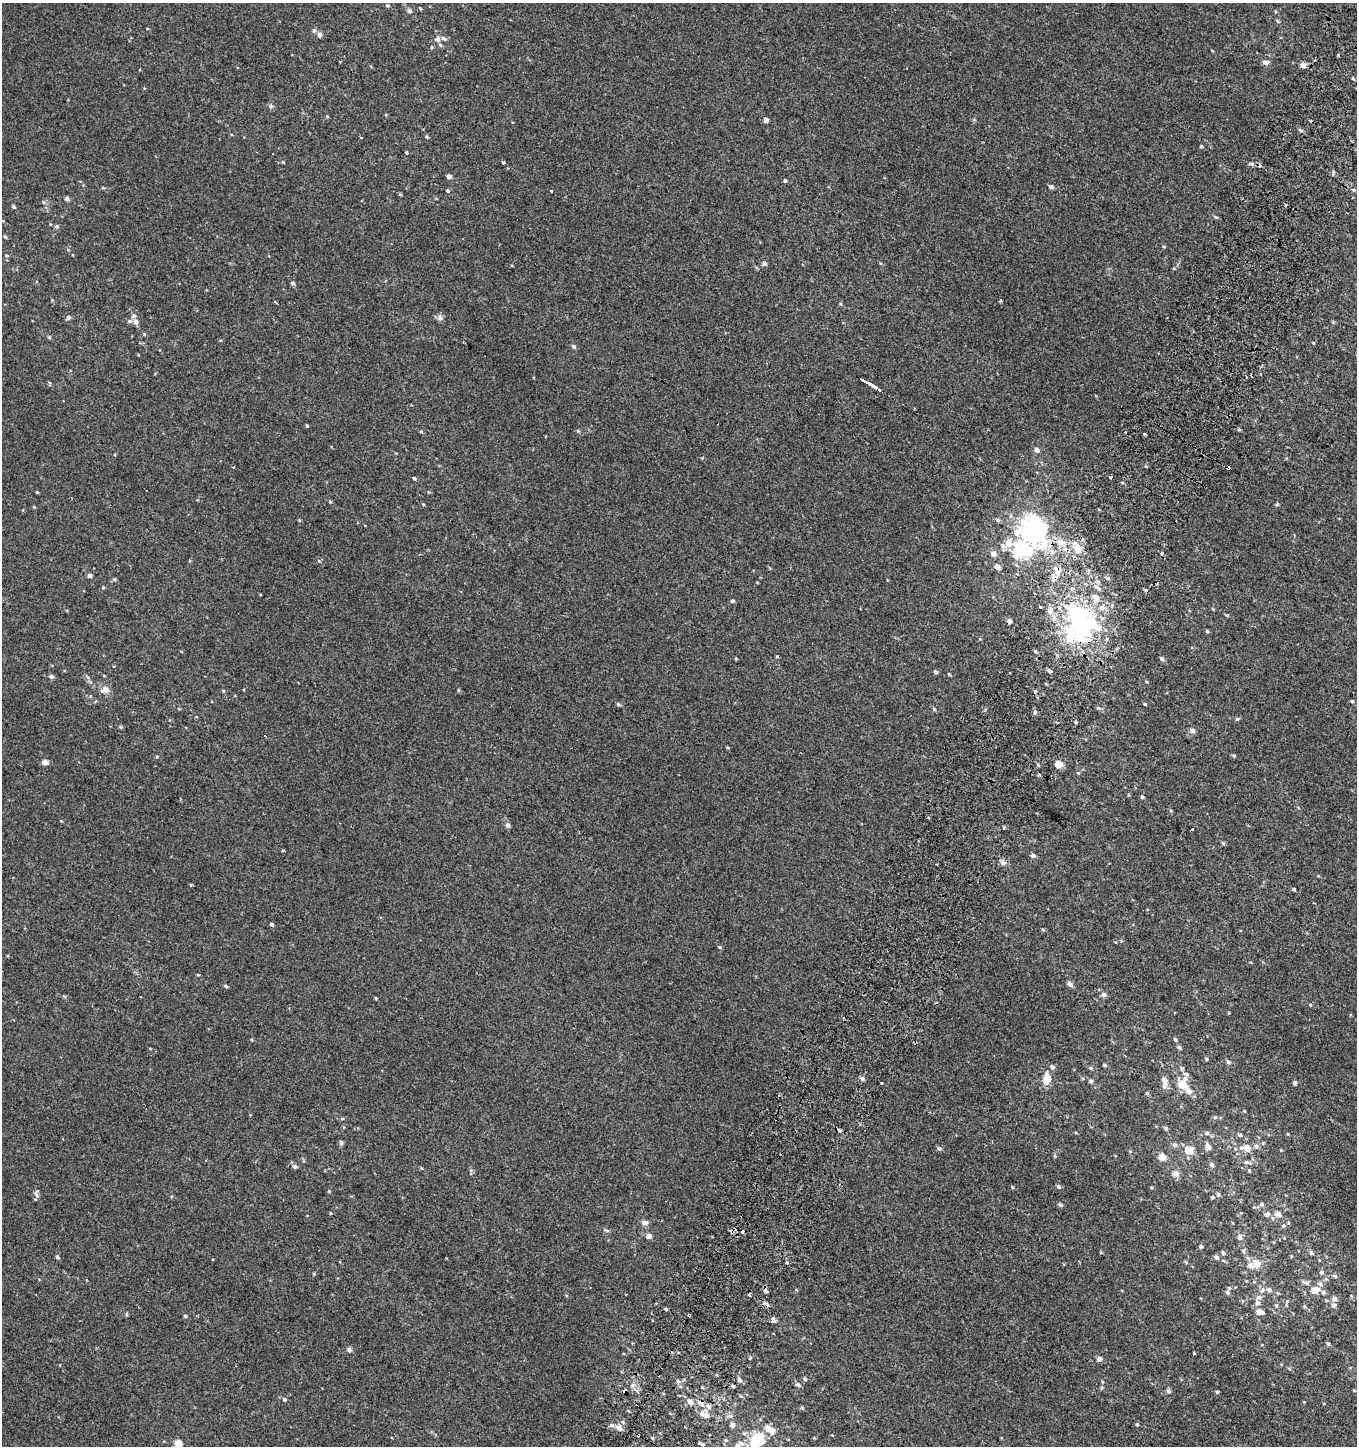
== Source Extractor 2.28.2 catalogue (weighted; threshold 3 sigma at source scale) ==
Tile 10 of 4 x 4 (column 2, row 3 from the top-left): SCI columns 1596-2950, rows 1494-2937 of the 5982 x 5886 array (HDU 1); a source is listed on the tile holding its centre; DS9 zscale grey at full resolution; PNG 1359 x 1448 px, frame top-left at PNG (2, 3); no overlay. Shown black and unused: <1% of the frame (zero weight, under 2 of 3 exposures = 3% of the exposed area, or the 3 px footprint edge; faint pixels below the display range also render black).
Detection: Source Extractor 2.28.2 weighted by HDU 2 'WHT'; one run over the whole footprint, this tile lists its part. Background 0.00219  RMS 0.0056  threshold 0.0251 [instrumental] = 3 sigma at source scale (4.5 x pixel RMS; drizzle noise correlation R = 1.50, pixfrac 1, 0.0396/0.0396 arcsec/px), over >= 5 px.
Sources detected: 299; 4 inside a brighter object's white glare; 21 cosmic-ray / hot-pixel residue — not listed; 24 inside a brighter listed object's ellipse — not listed separately; the other 250 listed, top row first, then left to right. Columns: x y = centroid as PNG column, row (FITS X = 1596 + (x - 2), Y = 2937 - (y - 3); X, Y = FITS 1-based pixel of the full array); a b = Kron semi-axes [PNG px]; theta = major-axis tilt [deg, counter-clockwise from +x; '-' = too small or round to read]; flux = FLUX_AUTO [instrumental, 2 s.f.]
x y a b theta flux
387 6 5 3 - 0.61
420 8 4 3 - 0.63
409 11 5 4 - 1.8
314 30 6 5 - 1.2
319 34 7 6 - 1.4
438 39 7 7 - 1.8
432 47 4 4 - 0.61
1338 54 3 3 - 1.6
1265 62 8 6 -17 1.9
1303 65 4 4 - 4.5
1353 79 3 3 - 2.2
271 106 6 6 - 1.6
327 116 4 3 - 0.54
766 120 4 4 - 2.7
974 120 5 4 - 0.68
427 136 4 4 - 0.73
360 137 3 3 - 1.1
1201 146 5 4 - 0.74
406 152 3 3 - 4.3
283 162 5 3 - 0.49
503 162 4 3 - 2.6
449 176 4 4 - 3
785 181 4 4 - 0.89
1051 187 6 5 - 1.5
448 190 3 3 - 4.9
1353 190 5 4 - 1.1
552 191 3 3 - 2
67 199 5 4 - 1.6
43 202 5 5 - 0.83
1286 205 3 3 - 1.7
14 207 5 4 - 0.88
1216 217 7 4 -33 0.76
57 226 5 5 - 1.1
5 237 5 4 - 0.83
6 255 5 3 - 0.58
764 263 5 5 - 1.3
1174 269 5 3 - 0.49
292 283 5 4 - 1
52 300 4 3 - 0.42
1001 300 4 4 - 0.63
134 316 7 6 - 1.5
68 317 5 5 - 1.3
440 318 8 7 - 1.9
129 321 7 5 -2 1.2
136 322 6 6 - 2.1
1333 322 5 4 - 0.55
49 337 6 4 -19 0.58
1313 343 4 3 - 0.4
573 346 5 5 - 1.1
138 355 3 3 - 0.43
868 383 12 3 -29 25
879 390 9 3 -36 7.8
307 425 4 3 - 0.58
1239 430 5 4 - 0.63
1144 434 3 3 - 2.3
1037 450 7 6 - 1.8
1146 466 5 4 - 0.58
1228 468 3 3 - 11
414 478 4 3 - 0.9
37 492 3 3 - 0.54
428 492 4 3 - 0.38
330 502 5 3 - 0.74
423 504 4 3 - 0.42
1277 504 5 4 - 0.78
34 507 4 3 - 0.5
299 520 4 4 - 0.52
998 520 5 5 - 1
1037 529 24 19 -55 76
1061 542 14 9 -10 6.8
1078 549 14 11 -69 7.2
1020 551 24 14 3 30
1052 552 9 7 -35 3.3
993 553 5 5 - 3.4
319 561 5 3 - 0.51
997 567 5 4 - 4.7
1059 569 20 7 62 5
90 575 4 4 - 1.8
114 580 6 4 0 0.75
103 587 4 4 - 0.57
1072 588 4 4 - 1.3
1146 590 4 4 - 0.68
1095 598 14 8 -66 5.2
732 601 5 5 - 0.91
1074 613 70 19 -32 58
1227 615 5 3 - 0.58
1009 621 4 4 - 2.5
1207 631 5 4 - 0.67
777 656 4 3 - 0.46
736 658 4 3 - 0.53
1162 659 6 5 - 1.1
1049 671 5 4 - 1.3
935 672 5 4 - 1.1
949 674 4 3 - 0.5
51 676 5 4 - 1.6
87 677 6 4 -69 0.87
1147 682 4 3 - 0.5
105 690 7 6 - 5
1352 701 4 4 - 1
618 704 5 5 - 0.92
1145 704 4 3 - 0.63
179 709 4 4 - 0.47
934 709 5 5 - 0.83
1035 712 4 3 - 2.8
1237 719 7 4 26 0.78
1076 722 4 3 - 0.61
121 727 4 4 - 0.67
1193 731 7 7 - 1.6
728 748 5 3 - 0.48
1234 755 5 4 - 0.7
157 757 4 4 - 0.56
45 762 5 5 - 3.3
1059 764 5 4 - 13
1038 775 4 3 - 0.64
1129 795 5 3 - 0.47
1142 797 4 4 - 0.85
507 825 5 5 - 1.9
1192 829 3 3 - 2.2
1223 843 5 4 - 0.88
1033 855 5 4 - 2
1003 863 8 6 -49 1.7
191 885 5 3 - 0.49
1294 889 3 3 - 0.9
1314 903 3 2 - 0.44
271 924 5 4 - 0.91
1043 930 6 4 -3 0.54
719 947 4 3 - 1.3
198 975 4 4 - 0.51
1070 984 5 4 - 2.7
225 986 4 3 - 0.94
1104 994 6 5 - 1.7
64 996 5 3 - 0.66
376 998 4 3 - 0.5
1310 1005 5 4 - 0.54
1175 1040 6 4 -51 0.87
1179 1047 5 4 - 1.1
1206 1059 5 4 - 0.67
1228 1062 7 5 -33 1.3
1105 1065 4 4 - 0.93
1052 1067 7 5 -34 1.2
1186 1074 10 5 -21 1.3
862 1079 5 5 - 1.5
1047 1079 11 7 79 7.8
1164 1080 13 7 -75 3.7
1091 1081 5 5 - 0.98
1295 1083 4 4 - 2.2
1182 1084 8 7 - 8.6
1189 1091 7 6 - 3.6
1147 1093 5 4 - 0.68
1244 1111 5 3 - 0.45
1215 1117 5 4 - 0.76
1166 1128 5 4 - 0.98
840 1131 4 3 - 2.7
1076 1133 4 3 - 0.46
1207 1133 7 5 15 1.1
1288 1134 5 3 - 0.42
1241 1135 7 5 -26 0.96
341 1143 6 5 - 1.1
1175 1145 6 6 - 1.4
1208 1147 5 4 - 4.3
939 1148 6 5 - 1.2
1246 1148 11 8 -8 5.3
1189 1150 6 6 - 7.7
1281 1150 4 3 - 0.47
1055 1156 6 4 89 0.67
1163 1158 6 5 - 5
1246 1162 8 6 6 1.3
1211 1165 6 5 - 1.4
295 1166 6 5 - 1.6
1176 1174 6 5 - 3.5
1012 1187 5 3 - 0.51
1059 1187 5 4 - 1.3
1151 1188 5 3 - 0.55
36 1194 11 6 -72 1.6
1218 1194 5 4 - 1.1
1213 1197 5 4 - 0.63
1261 1204 5 5 - 1
1060 1205 5 4 - 1.1
1267 1214 8 5 45 1.6
1278 1214 7 6 - 2.9
307 1215 3 3 - 1.3
644 1222 10 6 6 2
1284 1225 6 6 - 1
732 1231 5 3 - 6
742 1231 3 3 - 28
648 1236 6 5 - 2.8
1240 1237 7 6 - 1.9
1201 1246 5 4 - 1.2
1243 1251 7 5 -39 1
1223 1253 5 4 - 1.2
1311 1253 5 4 - 1.3
1291 1256 4 3 - 0.47
57 1257 5 4 - 0.96
1216 1257 5 4 - 2
787 1262 3 3 - 3.6
1186 1262 6 3 -46 0.59
1256 1264 11 10 - 5.2
1322 1273 6 5 - 1.3
1335 1276 7 5 -28 1
1254 1282 5 4 - 0.68
1306 1283 13 5 -18 1.7
1262 1290 10 6 60 1.9
1269 1290 6 5 - 1.6
1314 1290 10 8 17 5.5
765 1291 6 5 - 1.3
1227 1292 6 5 - 1.5
1277 1293 5 3 - 0.53
750 1295 3 3 - 5.7
1351 1296 6 3 -71 0.62
1335 1299 6 6 - 2.6
1287 1302 8 4 74 0.9
1258 1303 8 5 -78 2.3
1334 1305 7 6 - 1.5
1276 1306 6 5 - 0.99
666 1309 4 3 - 0.68
1259 1312 7 5 -17 3.6
126 1314 6 4 89 0.6
185 1316 5 4 - 0.67
774 1320 8 5 -47 1.5
1328 1344 4 4 - 0.97
349 1350 5 5 - 2.1
1194 1353 3 3 - 0.81
750 1358 5 3 - 0.52
1099 1359 5 4 - 2.8
805 1379 5 5 - 0.98
739 1380 6 6 - 1.5
678 1381 6 5 - 1.1
798 1385 6 6 - 1.4
733 1386 4 4 - 0.82
1102 1387 5 3 - 0.62
1354 1390 4 4 - 0.59
1168 1391 6 5 - 1.2
1217 1392 4 3 - 0.71
741 1396 5 3 - 0.53
284 1399 5 5 - 1.1
690 1402 11 7 -41 3.1
1304 1402 3 3 - 0.38
1324 1403 4 2 - 0.32
708 1406 8 7 - 1.9
802 1408 5 4 - 0.65
706 1416 7 6 - 2.8
1137 1424 4 4 - 0.6
732 1425 8 6 83 1.6
619 1427 9 7 -45 2.8
769 1429 12 7 -37 5.7
652 1438 5 4 - 0.72
726 1440 5 5 - 0.73
758 1440 10 8 50 31
178 1444 5 5 - 8.9
702 1444 7 3 -20 1
738 1446 7 6 - 2
Overlapping masked pixels (flux is a lower limit): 8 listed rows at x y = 1228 468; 1078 549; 1059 569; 1074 613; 1009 621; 840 1131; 732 1231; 774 1320
Isophote crosses this tile's border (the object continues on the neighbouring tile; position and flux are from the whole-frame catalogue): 3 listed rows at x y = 758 1440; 178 1444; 738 1446
Unlisted compact peaks at least as high as the median listed source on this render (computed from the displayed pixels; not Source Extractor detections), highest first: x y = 1333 173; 458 690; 314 1274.